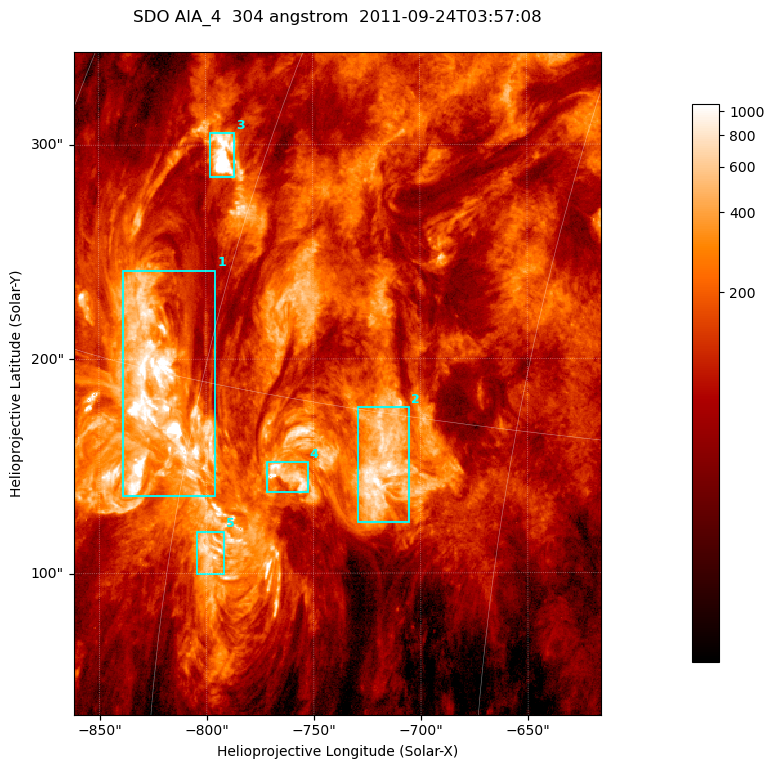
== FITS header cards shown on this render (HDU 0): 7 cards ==
TELESCOP= 'SDO     '           /
INSTRUME= 'AIA_4   '           /
WAVELNTH=                  304 /
WAVEUNIT= 'angstrom'           /
DATE-OBS= '2011-09-24T03:57:08.13' /
CTYPE1  = 'HPLN-TAN'           /
CTYPE2  = 'HPLT-TAN'           /

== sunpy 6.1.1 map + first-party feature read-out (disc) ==
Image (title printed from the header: SDO AIA_4  304 angstrom  2011-09-24T03:57:08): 410 x 515 px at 0.6 arcsec/px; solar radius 956 arcsec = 1593 px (partial field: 2.6% of the solar disc is inside the frame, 100% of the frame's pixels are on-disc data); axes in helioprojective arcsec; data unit not stated in the header (colour bar unlabelled)
Pointing: header CRPIX1/2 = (2058.21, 2041.36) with CRVAL1/2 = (0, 0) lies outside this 410 x 515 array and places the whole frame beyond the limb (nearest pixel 1.41 R_sun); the SolarSoft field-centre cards XCEN/YCEN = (-738.7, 188.6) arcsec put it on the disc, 1311 arcsec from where CRPIX/CRVAL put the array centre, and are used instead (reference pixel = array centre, CRVAL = XCEN/YCEN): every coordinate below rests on XCEN/YCEN
Orientation: roll -0.132 deg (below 1 deg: not rotated)
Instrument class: DISC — disc imager (sunpy class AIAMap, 304 A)
Bright regions (active regions / flare kernels): reference = the on-disc median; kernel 3 px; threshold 5 sigma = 376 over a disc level ~113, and >= 1.15x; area >= 211 px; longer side >= 5 px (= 3 arcsec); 5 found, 5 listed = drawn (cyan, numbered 1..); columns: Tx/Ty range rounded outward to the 2 arcsec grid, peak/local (2 s.f.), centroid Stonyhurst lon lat
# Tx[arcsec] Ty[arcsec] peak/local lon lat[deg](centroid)
1 -840..-794 136..242 73 -63 +14
2 -730..-704 124..178 9.7 -50 +13
3 -798..-786 284..306 21 -63 +21
4 -772..-752 138..152 11 -55 +13
5 -806..-790 98..120 7.6 -58 +10